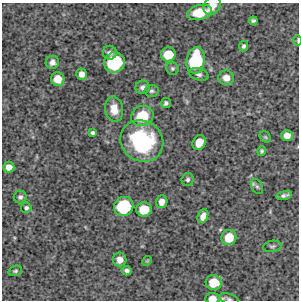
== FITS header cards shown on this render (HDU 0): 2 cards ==
NAXIS1  =                  297 /Length X axis
NAXIS2  =                  298 /Length Y axis

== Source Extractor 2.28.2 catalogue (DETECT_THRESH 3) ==
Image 297 x 298 px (HDU 0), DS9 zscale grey, 1 PNG px = 1 image px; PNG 301 x 302 px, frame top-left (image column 1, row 298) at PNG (2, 3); each listed source drawn as its Kron ellipse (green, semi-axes under 4 px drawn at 4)
Background 4260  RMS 220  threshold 654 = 3 sigma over >= 5 px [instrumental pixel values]
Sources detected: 45; all 45 listed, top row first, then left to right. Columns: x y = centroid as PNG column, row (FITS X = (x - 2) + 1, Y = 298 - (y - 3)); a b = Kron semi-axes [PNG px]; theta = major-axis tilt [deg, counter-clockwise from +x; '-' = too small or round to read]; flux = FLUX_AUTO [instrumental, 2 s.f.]
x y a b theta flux
212 6 10 7 47 1.4e+05
200 12 12 7 12 3.9e+05
253 21 4 4 - 3.1e+04
298 40 5 2 - 1.7e+04
244 46 5 4 - 3.1e+04
110 53 7 6 - 5.6e+04
168 54 7 7 - 2.8e+05
196 60 13 9 81 1.1e+06
52 62 7 6 - 6.8e+04
114 62 10 10 - 1.1e+06
172 68 6 6 - 2.8e+04
82 74 5 5 - 9.4e+04
199 74 10 6 -16 5.0e+04
226 78 8 7 - 1.2e+05
58 79 7 6 - 1.8e+05
143 87 7 6 - 5.6e+04
152 91 7 6 - 3.4e+04
166 103 5 5 - 3.9e+04
114 109 13 9 -79 1.7e+05
142 116 11 10 - 4.6e+05
93 133 4 4 - 3.2e+04
287 135 6 5 - 1.1e+05
265 137 6 5 - 2.1e+04
142 141 22 20 -35 1.4e+06
199 143 8 6 64 1.8e+05
262 151 5 4 - 2.8e+04
9 167 5 5 - 1.1e+05
188 179 6 6 - 3.8e+04
257 187 8 5 -62 3.0e+04
284 195 8 4 12 4.5e+04
20 197 6 6 - 4.4e+04
162 202 6 5 - 1.1e+05
124 206 10 9 - 9.4e+05
26 208 5 5 - 3.0e+04
144 209 7 7 - 3.2e+05
203 216 7 5 68 8.9e+04
229 237 8 7 - 2.9e+05
272 246 9 5 9 3.5e+04
120 260 7 6 - 1.0e+05
147 261 5 4 - 1.7e+04
15 271 7 5 19 2.7e+04
127 271 5 4 - 4.7e+04
214 283 8 7 - 3.2e+05
212 298 7 5 3 1.5e+05
229 299 10 5 -16 4.4e+04
At the frame edge (FLAGS 8, measured only in part): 4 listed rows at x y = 212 6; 298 40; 212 298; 229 299